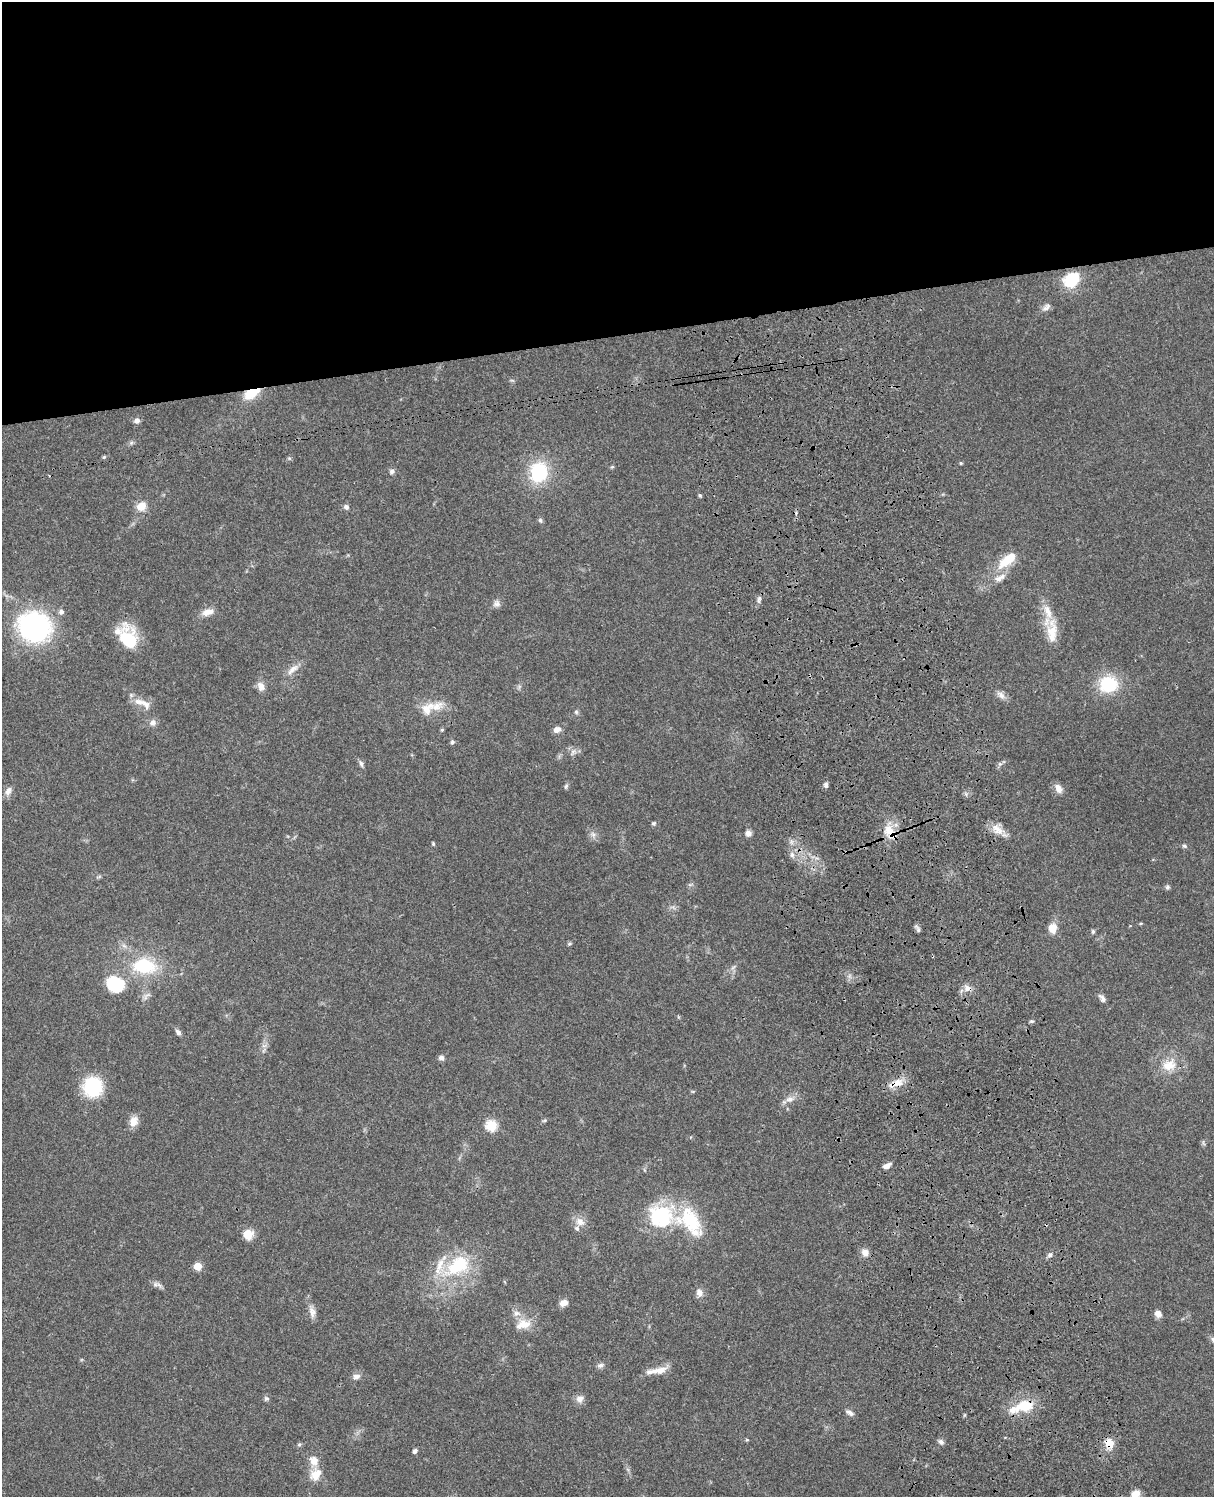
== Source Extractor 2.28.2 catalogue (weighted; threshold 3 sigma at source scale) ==
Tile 2 of 4 x 3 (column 2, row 1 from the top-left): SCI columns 1333-2544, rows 3269-4763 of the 5086 x 4928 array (HDU 1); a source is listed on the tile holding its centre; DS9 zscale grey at full resolution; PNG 1216 x 1499 px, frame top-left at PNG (2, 2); no overlay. Shown black and unused: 23% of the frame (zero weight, under 3 of 4 exposures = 6% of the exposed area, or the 3 px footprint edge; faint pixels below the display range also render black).
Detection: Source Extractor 2.28.2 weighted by HDU 2 'WHT'; one run over the whole footprint, this tile lists its part. Background 0.0782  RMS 0.0058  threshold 0.026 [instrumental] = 3 sigma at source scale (4.5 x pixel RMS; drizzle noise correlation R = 1.50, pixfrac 1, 0.05/0.05 arcsec/px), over >= 5 px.
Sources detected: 113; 1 inside a brighter object's white glare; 1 cosmic-ray / hot-pixel residue — not listed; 9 inside a brighter listed object's ellipse — not listed separately; the other 102 listed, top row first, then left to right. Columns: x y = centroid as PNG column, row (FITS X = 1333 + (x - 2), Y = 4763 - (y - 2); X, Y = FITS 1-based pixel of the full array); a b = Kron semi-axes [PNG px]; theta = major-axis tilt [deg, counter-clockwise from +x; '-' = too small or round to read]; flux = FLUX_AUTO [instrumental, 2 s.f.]
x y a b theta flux
1071 280 15 11 38 26
1046 307 14 7 40 2.6
252 393 16 9 28 16
137 420 8 7 - 2.2
131 443 6 5 - 1.2
104 457 5 4 - 0.78
289 458 6 4 -18 0.72
961 463 5 4 - 0.71
612 467 5 4 - 0.69
392 472 7 6 - 1.8
539 472 21 18 81 35
700 495 5 4 - 0.83
141 506 12 10 36 6.4
346 507 6 6 - 1.7
540 520 7 5 -63 1.1
1007 560 26 11 39 16
1000 578 19 8 29 4.9
759 599 11 5 78 1.8
497 604 9 9 - 2.4
61 612 7 7 - 2
208 612 17 9 14 4.9
35 627 29 25 -24 100
1052 632 34 13 89 13
128 639 29 19 -74 23
292 670 21 8 42 5
1108 684 17 15 11 30
261 686 13 9 -70 3.7
1001 695 14 7 -43 3.1
139 702 18 8 -11 5.4
427 709 23 15 43 9.7
576 712 6 6 - 1.1
153 723 9 9 - 2.6
557 729 8 6 23 3.9
442 730 5 4 - 0.88
452 742 5 5 - 1.3
573 752 10 5 65 1.9
361 764 9 5 -77 1.6
1000 764 6 6 - 1.3
826 785 7 5 -88 1.6
566 786 8 5 63 1.1
1058 788 11 8 -62 4.1
8 791 12 7 60 3
654 823 6 5 - 0.97
997 829 20 10 -40 6.6
889 830 17 15 -65 9.7
748 833 9 7 -77 2.2
593 834 8 6 -68 2.1
433 844 5 3 - 0.68
1184 846 7 5 -4 1.1
792 855 7 6 - 1.9
1167 887 6 5 - 1.3
1141 923 5 3 - 0.52
1053 928 11 9 87 6.9
918 929 12 5 -63 1.4
1093 932 6 5 - 0.91
569 944 6 5 - 0.88
144 965 23 15 -6 33
733 967 9 3 45 1.2
115 984 17 14 -29 28
967 988 11 9 -35 3.6
147 996 14 5 43 2.1
1102 998 12 6 -53 2.5
1032 1021 7 3 0 0.78
178 1032 8 6 -46 1.8
441 1058 6 6 - 2.2
1169 1065 20 15 17 11
897 1083 17 10 12 7.1
93 1087 18 17 - 34
790 1099 12 8 15 3.6
133 1121 13 10 74 5.2
544 1121 6 4 20 0.8
491 1125 6 5 - 44
887 1166 10 6 23 2.9
661 1217 24 22 -10 47
690 1221 47 25 -54 35
580 1222 14 10 -30 4.7
248 1234 10 10 - 8.8
865 1252 9 8 - 4.1
1050 1255 8 6 45 1.6
460 1264 26 23 44 31
198 1266 5 5 - 15
159 1285 13 6 -36 2.2
699 1293 11 8 -68 3.5
564 1303 9 7 12 3.7
312 1313 14 9 83 3.6
516 1313 10 8 9 3.1
1158 1314 9 7 -57 3.1
523 1324 21 11 11 8.5
600 1365 8 6 16 1.9
657 1370 30 8 10 7.4
356 1376 10 7 6 2.5
266 1398 7 6 - 1.3
580 1399 11 10 - 3.5
1024 1406 25 15 10 17
849 1413 11 6 -30 2.1
747 1440 5 4 - 0.7
941 1442 8 5 -38 1.7
1109 1443 13 10 -69 6.9
299 1444 6 5 - 0.94
415 1451 6 4 48 1.5
315 1474 18 14 58 7.8
1136 1494 9 7 27 5.8
Overlapping masked pixels (flux is a lower limit): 6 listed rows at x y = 252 393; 889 830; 967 988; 897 1083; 1024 1406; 1109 1443
Isophote crosses this tile's border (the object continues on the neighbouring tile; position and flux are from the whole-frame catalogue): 1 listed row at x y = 1136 1494